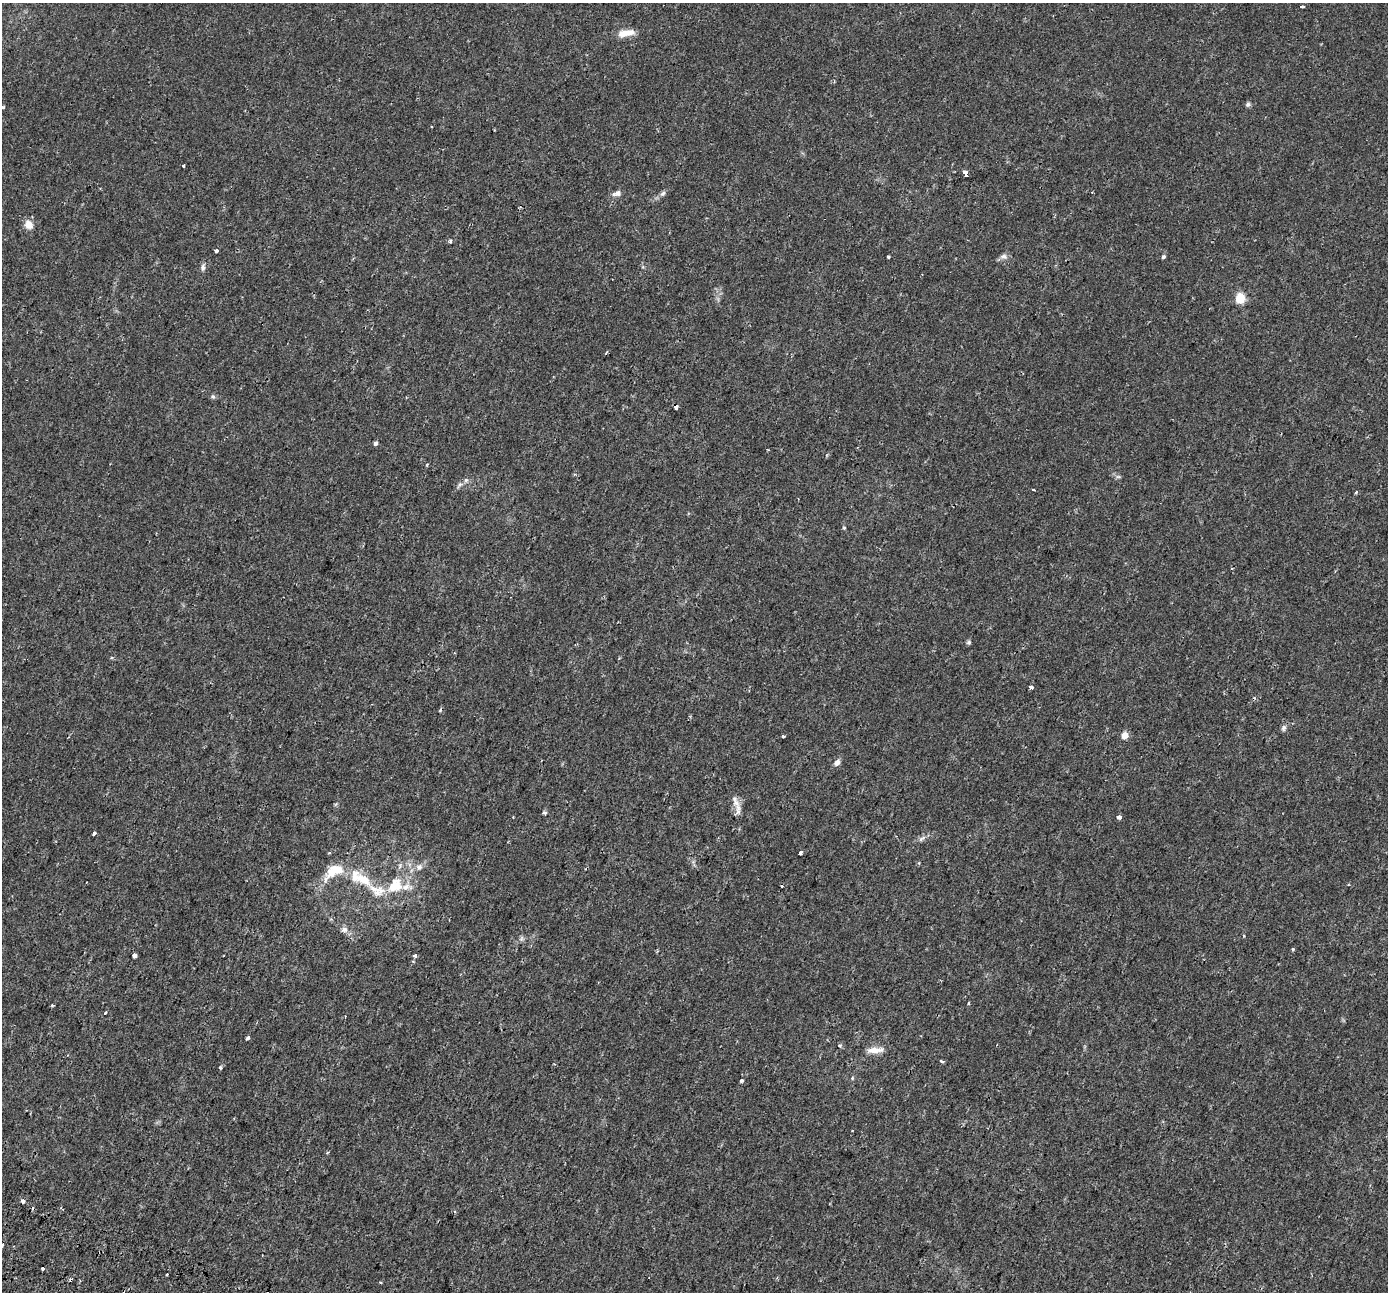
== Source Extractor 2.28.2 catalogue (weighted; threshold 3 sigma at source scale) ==
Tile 7 of 4 x 4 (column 3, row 2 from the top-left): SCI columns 2838-4223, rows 2886-4175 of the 5688 x 5824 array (HDU 1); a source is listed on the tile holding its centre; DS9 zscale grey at full resolution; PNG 1390 x 1294 px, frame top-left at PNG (2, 3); no overlay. Shown black and unused: <1% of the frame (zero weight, under 2 of 3 exposures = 5% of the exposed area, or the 3 px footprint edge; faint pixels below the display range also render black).
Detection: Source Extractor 2.28.2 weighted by HDU 2 'WHT'; one run over the whole footprint, this tile lists its part. Background 0.00701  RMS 0.0027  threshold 0.012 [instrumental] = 3 sigma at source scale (4.5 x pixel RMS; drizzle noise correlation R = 1.50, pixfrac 1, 0.0396/0.0396 arcsec/px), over >= 5 px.
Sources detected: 75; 8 cosmic-ray / hot-pixel residue — not listed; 6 inside a brighter listed object's ellipse — not listed separately; the other 61 listed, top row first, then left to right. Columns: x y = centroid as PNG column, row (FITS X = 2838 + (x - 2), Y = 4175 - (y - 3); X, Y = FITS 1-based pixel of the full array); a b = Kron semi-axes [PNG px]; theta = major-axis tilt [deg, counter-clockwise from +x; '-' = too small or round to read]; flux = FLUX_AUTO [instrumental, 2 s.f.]
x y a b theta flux
1302 7 4 3 - 1.1
626 33 22 8 9 3.1
1248 104 7 6 - 0.58
3 107 3 3 - 0.47
183 166 3 2 - 0.35
966 173 4 3 - 45
1092 192 3 3 - 0.19
618 193 10 8 27 1.1
663 194 10 6 45 0.79
29 225 12 10 -45 2.1
450 241 5 4 - 0.39
216 251 3 3 - 1.4
1004 256 10 7 -17 0.96
1163 256 5 4 - 0.52
888 257 3 3 - 1.1
203 267 11 6 82 0.82
1240 298 5 5 - 15
606 352 4 3 - 0.35
213 397 7 5 -62 0.48
375 443 5 4 - 0.56
1118 477 7 4 0 0.45
460 485 11 5 49 0.77
1033 490 3 3 - 1.2
1356 492 4 3 - 0.36
844 528 4 4 - 0.28
969 642 6 5 - 0.47
1031 687 4 3 - 1.8
1284 728 8 6 73 0.74
1125 735 5 5 - 3.3
783 736 3 3 - 0.43
837 762 9 7 51 1.2
738 810 20 7 88 1.8
544 813 4 4 - 0.73
1119 817 4 3 - 3.1
94 833 4 3 - 0.59
922 838 12 4 36 0.85
329 853 3 3 - 0.28
800 853 4 4 - 2.3
419 867 10 8 39 1.3
335 870 28 15 24 6.1
363 879 35 14 -37 8
395 886 23 17 45 7.6
782 886 3 3 - 0.6
344 929 9 7 0 1.1
1293 949 4 3 - 0.38
135 956 4 4 - 2.5
415 956 3 3 - 1.2
968 1003 4 3 - 0.24
52 1005 3 3 - 0.49
105 1013 3 3 - 1.5
248 1037 4 3 - 1.1
875 1050 22 7 4 2.6
942 1061 4 3 - 0.68
220 1067 4 4 - 0.45
852 1078 5 5 - 0.3
741 1081 4 3 - 1.1
23 1201 4 3 - 3.1
42 1269 3 3 - 3.8
167 1275 3 3 - 0.68
71 1280 5 3 - 0.34
380 1282 3 3 - 0.4
Overlapping masked pixels (flux is a lower limit): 2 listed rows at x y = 42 1269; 71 1280
Isophote crosses this tile's border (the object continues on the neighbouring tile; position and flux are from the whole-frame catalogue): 1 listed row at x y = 3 107